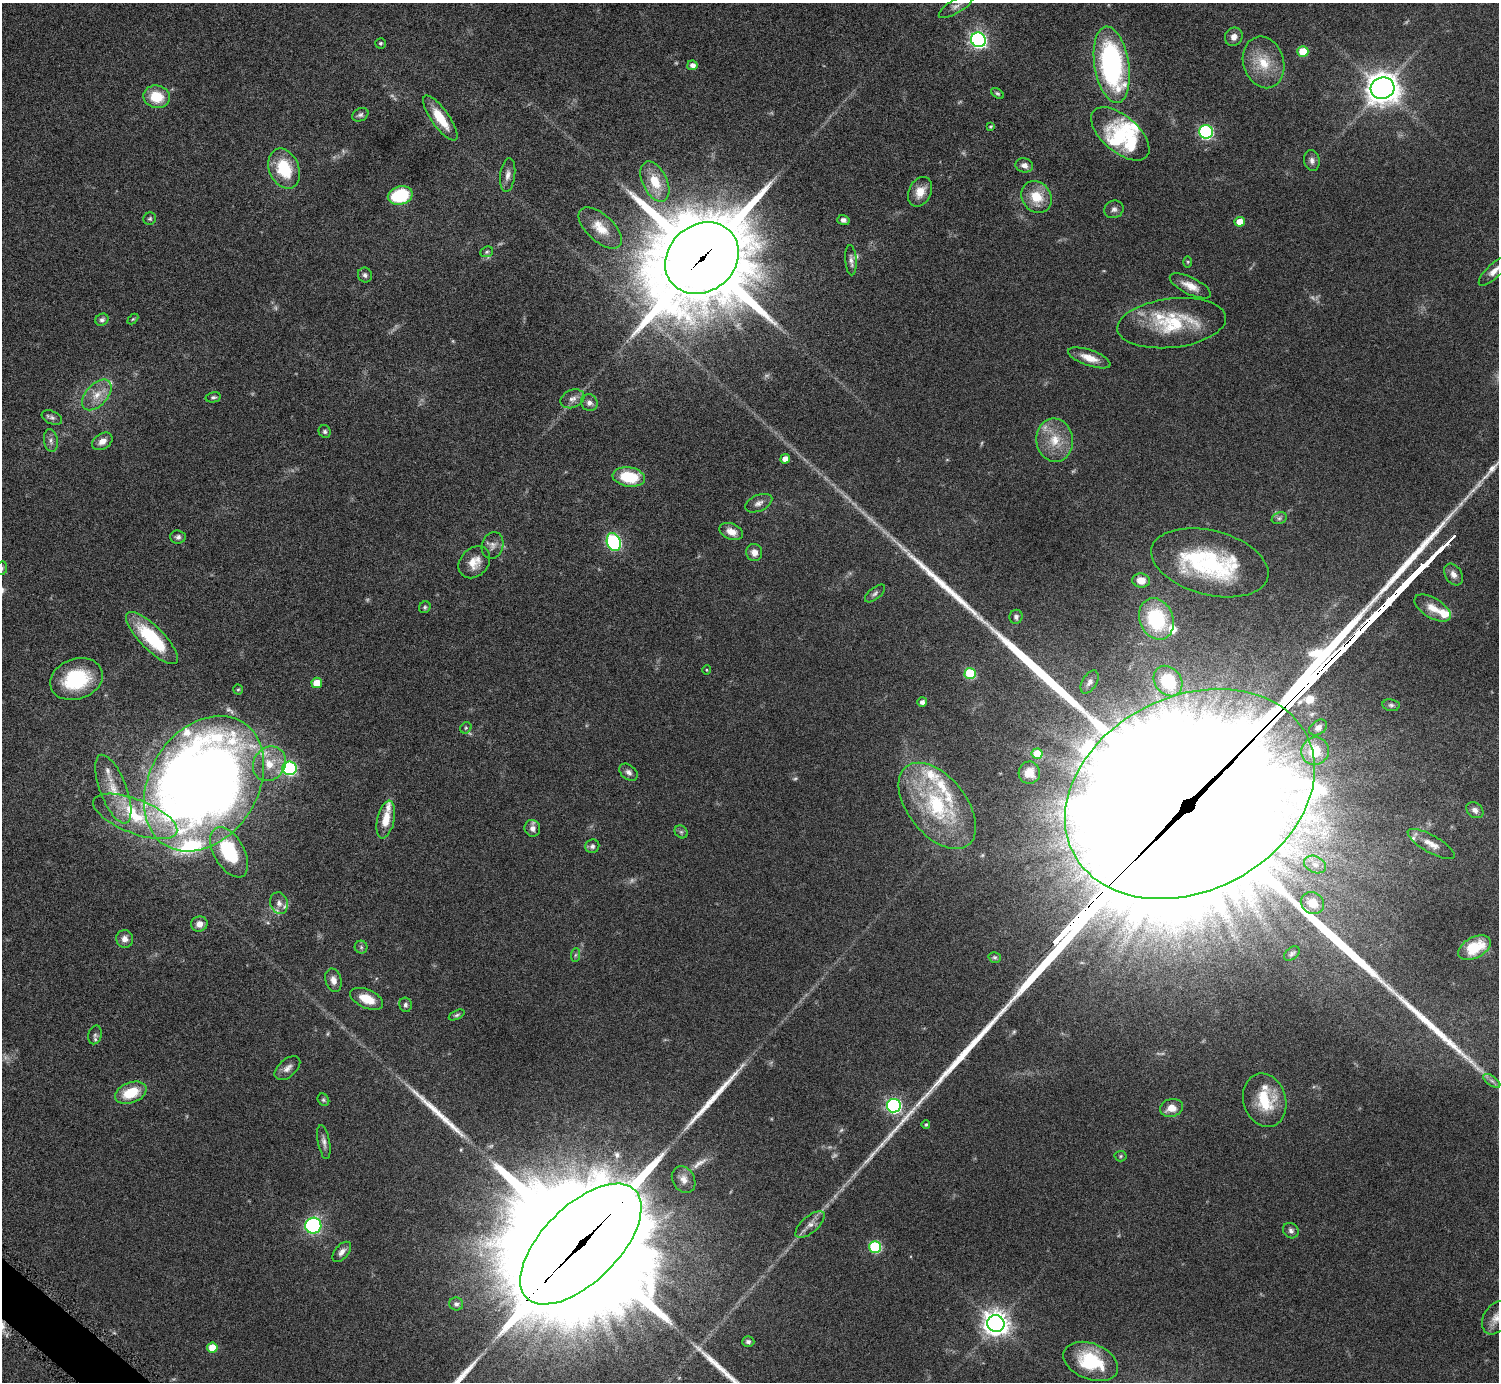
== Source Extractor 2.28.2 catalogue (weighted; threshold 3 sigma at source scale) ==
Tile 7 of 4 x 4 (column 3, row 2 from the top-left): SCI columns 3002-4498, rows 2932-4311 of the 6004 x 6005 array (HDU 1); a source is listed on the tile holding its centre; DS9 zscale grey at full resolution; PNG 1501 x 1384 px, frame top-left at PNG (2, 3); each listed source drawn as its Kron ellipse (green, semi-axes under 4 px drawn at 4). Shown black and unused: <1% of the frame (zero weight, under 4 of 8 exposures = <1% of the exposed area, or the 3 px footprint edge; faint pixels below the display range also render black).
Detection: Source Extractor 2.28.2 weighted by HDU 2 'WHT'; one run over the whole footprint, this tile lists its part. Background 0.0788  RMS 0.0048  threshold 0.0195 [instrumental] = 3 sigma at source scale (4.09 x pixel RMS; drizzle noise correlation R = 1.36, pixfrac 0.8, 0.05/0.05 arcsec/px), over >= 5 px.
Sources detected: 184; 16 too faint to see at this stretch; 3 inside a brighter object's white glare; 5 long thin detections or spike segments (spike, bleed or trail) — neither listed nor drawn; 24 inside a brighter listed object's ellipse — not listed separately; the other 136 listed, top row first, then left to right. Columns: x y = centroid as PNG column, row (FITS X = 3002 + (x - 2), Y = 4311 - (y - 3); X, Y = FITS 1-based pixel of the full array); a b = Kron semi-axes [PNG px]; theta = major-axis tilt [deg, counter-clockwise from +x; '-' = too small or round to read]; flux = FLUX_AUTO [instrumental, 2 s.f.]
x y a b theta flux
956 6 20 7 32 2.9
1234 37 9 8 - 2.7
978 40 7 7 - 120
380 43 5 5 - 0.65
1303 51 5 5 - 11
1263 62 26 20 -73 13
692 65 5 5 - 2.4
1112 65 38 17 -81 91
1382 88 12 10 15 690
997 93 7 4 -34 0.73
157 97 13 11 -13 11
360 115 8 6 26 1.2
440 118 27 9 -55 12
990 127 4 3 - 0.48
1206 132 7 6 - 65
1120 134 35 18 -41 22
1312 161 10 7 -78 1.9
1024 165 9 7 -15 2.5
284 169 21 14 -67 19
508 175 17 7 83 2.7
655 182 21 12 -63 11
920 192 15 11 64 5.7
400 195 12 9 14 30
1036 197 17 14 -53 11
1114 209 10 8 26 1.7
150 219 6 6 - 0.81
843 220 6 5 - 1.7
1240 222 5 5 - 6.3
600 228 26 13 -42 8.8
487 252 7 5 22 0.78
702 258 39 33 40 6900
851 260 15 5 -86 1.9
1188 262 6 4 90 0.52
1494 271 20 7 43 3.7
365 275 7 7 - 1.3
1190 286 22 8 -26 5.1
133 319 6 4 43 0.48
102 320 7 6 - 1.2
1172 323 55 24 7 29
1089 358 22 8 -19 5.8
97 395 18 10 48 6.1
213 397 8 5 12 0.94
572 399 12 9 22 2.6
589 403 9 8 - 2.1
52 418 11 6 -24 1.4
325 431 6 6 - 0.95
1055 440 21 18 -83 11
51 441 11 7 -80 1.8
102 441 11 7 33 3.1
785 459 5 4 - 3.1
629 477 16 9 -9 18
759 503 14 8 23 2.3
1279 518 8 5 21 1.1
731 532 12 8 -22 4.1
178 537 8 6 -5 1.3
614 542 9 6 -70 77
492 545 14 10 74 2.7
754 552 9 8 - 2.9
474 562 18 14 47 5.9
1210 563 60 32 -14 55
2 568 7 5 78 0.68
1453 574 12 8 -58 2.7
1141 580 9 7 -11 4.7
875 593 12 5 39 1.4
425 607 6 5 - 0.8
1433 608 20 10 -31 5.6
1016 617 7 6 - 1.3
1156 619 21 17 -67 31
152 638 35 11 -45 28
706 670 5 3 - 0.4
970 673 6 5 - 23
76 679 27 20 19 29
1168 681 16 13 -53 16
1090 682 13 7 58 1.9
317 683 5 5 - 7.4
238 689 5 4 - 0.55
922 702 5 4 - 1.8
1391 705 8 6 -9 1.1
466 728 6 5 - 0.72
1318 728 10 7 35 2.2
1315 751 14 13 - 9.7
1037 754 5 5 - 11
269 764 18 16 54 10
289 768 7 6 - 60
629 772 10 7 -40 1.8
1029 773 11 10 - 5.5
204 784 73 54 57 640
113 789 36 13 -69 12
1190 794 131 97 27 51000
937 806 50 29 -51 38
1475 810 9 7 -38 2.3
135 816 45 17 -21 23
386 819 19 8 78 7.2
532 828 8 7 - 2.3
681 832 7 5 -43 0.91
1431 844 26 8 -30 4.8
592 846 7 7 - 1.5
229 852 27 15 -60 30
1315 865 11 8 -25 3
279 903 11 8 -75 2.3
1312 903 12 10 -33 7.9
199 924 8 7 - 3
125 939 9 8 - 2.7
361 947 6 6 - 0.95
1474 948 18 10 27 16
1292 954 9 6 41 1.1
575 955 7 4 88 0.83
995 957 6 5 - 0.74
333 980 12 8 -74 2.8
367 999 17 9 -24 7.8
405 1005 7 6 - 1.1
457 1015 8 4 25 0.88
95 1035 9 6 76 1.3
287 1068 15 8 41 2.7
1492 1081 10 5 -35 1.5
131 1093 16 10 22 13
323 1100 6 5 - 0.71
1265 1100 27 21 -73 17
894 1106 7 6 - 97
1171 1108 11 8 13 5.3
926 1125 4 4 - 0.65
324 1142 17 6 -80 2.1
1121 1156 6 5 - 0.65
684 1179 14 11 -60 3.5
810 1224 18 8 41 3.5
313 1226 8 8 - 61
1291 1231 8 7 - 1.4
581 1244 76 38 45 33000
875 1247 6 6 - 39
342 1252 12 6 49 2.3
456 1304 7 6 - 1.2
1496 1318 18 12 59 4.8
996 1323 9 8 - 430
748 1342 6 5 - 1.2
212 1348 5 5 - 7.9
1091 1361 28 18 -22 24
Overlapping masked pixels (flux is a lower limit): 3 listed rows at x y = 702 258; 1190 794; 581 1244
Isophote crosses this tile's border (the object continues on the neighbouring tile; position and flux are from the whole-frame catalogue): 3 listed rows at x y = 1494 271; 2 568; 1496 1318